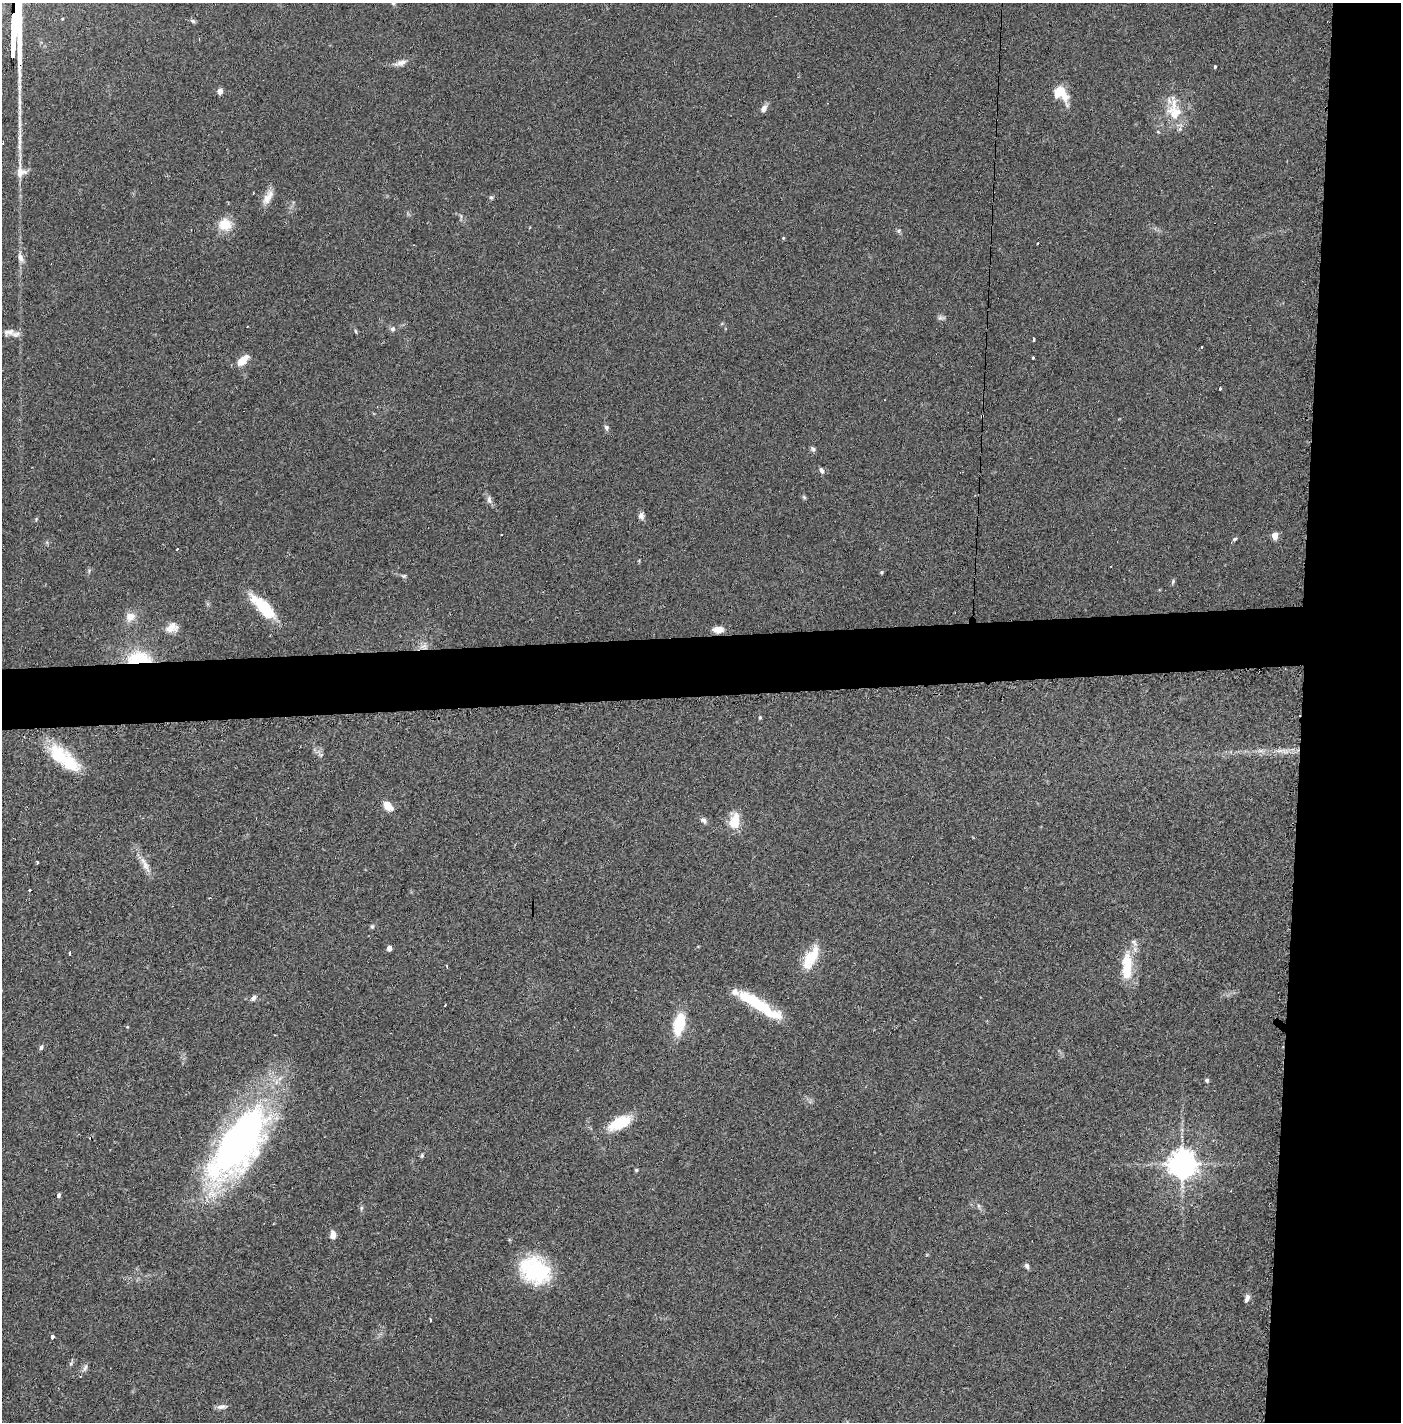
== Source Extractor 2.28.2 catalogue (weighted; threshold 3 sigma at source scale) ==
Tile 6 of 3 x 3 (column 3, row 2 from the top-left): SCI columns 2861-4259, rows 1462-2881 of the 4277 x 4302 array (HDU 1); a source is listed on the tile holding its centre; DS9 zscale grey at full resolution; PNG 1403 x 1424 px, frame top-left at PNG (2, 3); no overlay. Shown black and unused: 11% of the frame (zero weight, under 2 of 3 exposures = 1% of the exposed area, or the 3 px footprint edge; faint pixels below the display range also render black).
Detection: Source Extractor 2.28.2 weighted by HDU 2 'WHT'; one run over the whole footprint, this tile lists its part. Background 0.0927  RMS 0.0075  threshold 0.0337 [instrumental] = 3 sigma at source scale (4.5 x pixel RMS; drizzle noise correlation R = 1.50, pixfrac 1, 0.05/0.05 arcsec/px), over >= 5 px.
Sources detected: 96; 7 cosmic-ray / hot-pixel residue — not listed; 8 inside a brighter listed object's ellipse — not listed separately; the other 81 listed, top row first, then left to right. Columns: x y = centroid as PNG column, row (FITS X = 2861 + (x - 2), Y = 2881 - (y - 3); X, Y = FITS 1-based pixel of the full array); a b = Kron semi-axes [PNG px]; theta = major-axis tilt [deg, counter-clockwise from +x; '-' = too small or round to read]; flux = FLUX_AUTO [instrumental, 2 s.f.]
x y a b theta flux
393 3 6 5 - 1.2
193 21 8 5 -27 1.4
400 63 19 7 17 4.8
1215 67 4 3 - 1.9
220 91 4 4 - 7.9
1059 91 11 10 - 15
764 109 10 7 61 3.4
1174 114 24 14 -43 16
1158 132 5 3 - 0.71
20 138 41 4 -90 10
491 197 6 5 - 1.2
266 198 18 11 70 7.5
225 225 12 11 - 16
899 231 7 4 89 1.3
783 238 4 4 - 0.77
21 258 14 7 -68 4
941 318 11 4 -8 1.7
393 329 7 6 - 2
356 331 7 3 -81 0.91
16 334 16 7 4 4.4
1033 339 4 3 - 3.7
1033 358 3 3 - 3.3
242 360 12 6 44 13
1220 389 3 3 - 2.5
982 416 3 2 - 0.86
606 427 7 6 - 1.9
813 449 8 6 -51 1.6
822 470 7 5 -65 2.4
804 497 7 4 -45 1.1
489 500 11 6 -84 2.7
641 516 9 7 -76 3.1
1275 536 5 4 - 16
1235 539 7 4 27 1.1
177 549 3 3 - 1.1
881 572 4 4 - 1.1
404 576 7 5 1 1.3
1173 581 8 4 64 1.1
263 607 34 12 -45 31
130 617 13 11 30 6.8
172 628 15 9 16 7.5
718 630 11 7 -2 6.8
424 647 9 7 -23 3.9
139 658 31 15 3 31
760 717 5 4 - 1
1279 751 13 5 0 4.2
321 755 6 5 - 1.6
64 758 45 16 -40 36
388 806 12 8 -48 8.5
703 820 8 6 -43 2.5
734 821 16 10 75 16
37 862 3 3 - 1
145 865 27 8 -64 7.7
29 890 3 3 - 2.7
372 926 6 5 - 1.2
389 948 4 4 - 5.8
70 953 4 3 - 2.1
811 957 25 11 58 26
447 966 4 2 - 3.1
1127 966 37 13 88 24
254 998 9 6 40 2.4
445 1005 3 2 - 0.64
759 1005 59 11 -32 40
679 1024 18 9 78 36
41 1047 7 5 72 1.4
1207 1080 6 5 - 1.3
620 1123 23 11 25 27
239 1143 80 33 56 350
422 1156 6 5 - 1.1
1182 1164 9 9 - 880
636 1170 4 4 - 0.94
58 1195 5 4 - 1.9
979 1206 6 4 -88 1.2
361 1208 6 4 88 1.2
333 1235 9 6 -86 4.8
1027 1266 7 5 -69 2.1
535 1270 36 27 -29 58
1247 1298 10 6 69 2.7
430 1320 3 2 - 1.2
53 1337 4 3 - 4.8
85 1368 11 5 71 2.4
221 1407 13 6 5 2.9
Overlapping masked pixels (flux is a lower limit): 3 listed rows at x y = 982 416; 424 647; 139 658
Isophote crosses this tile's border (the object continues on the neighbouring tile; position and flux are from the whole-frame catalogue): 1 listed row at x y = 393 3